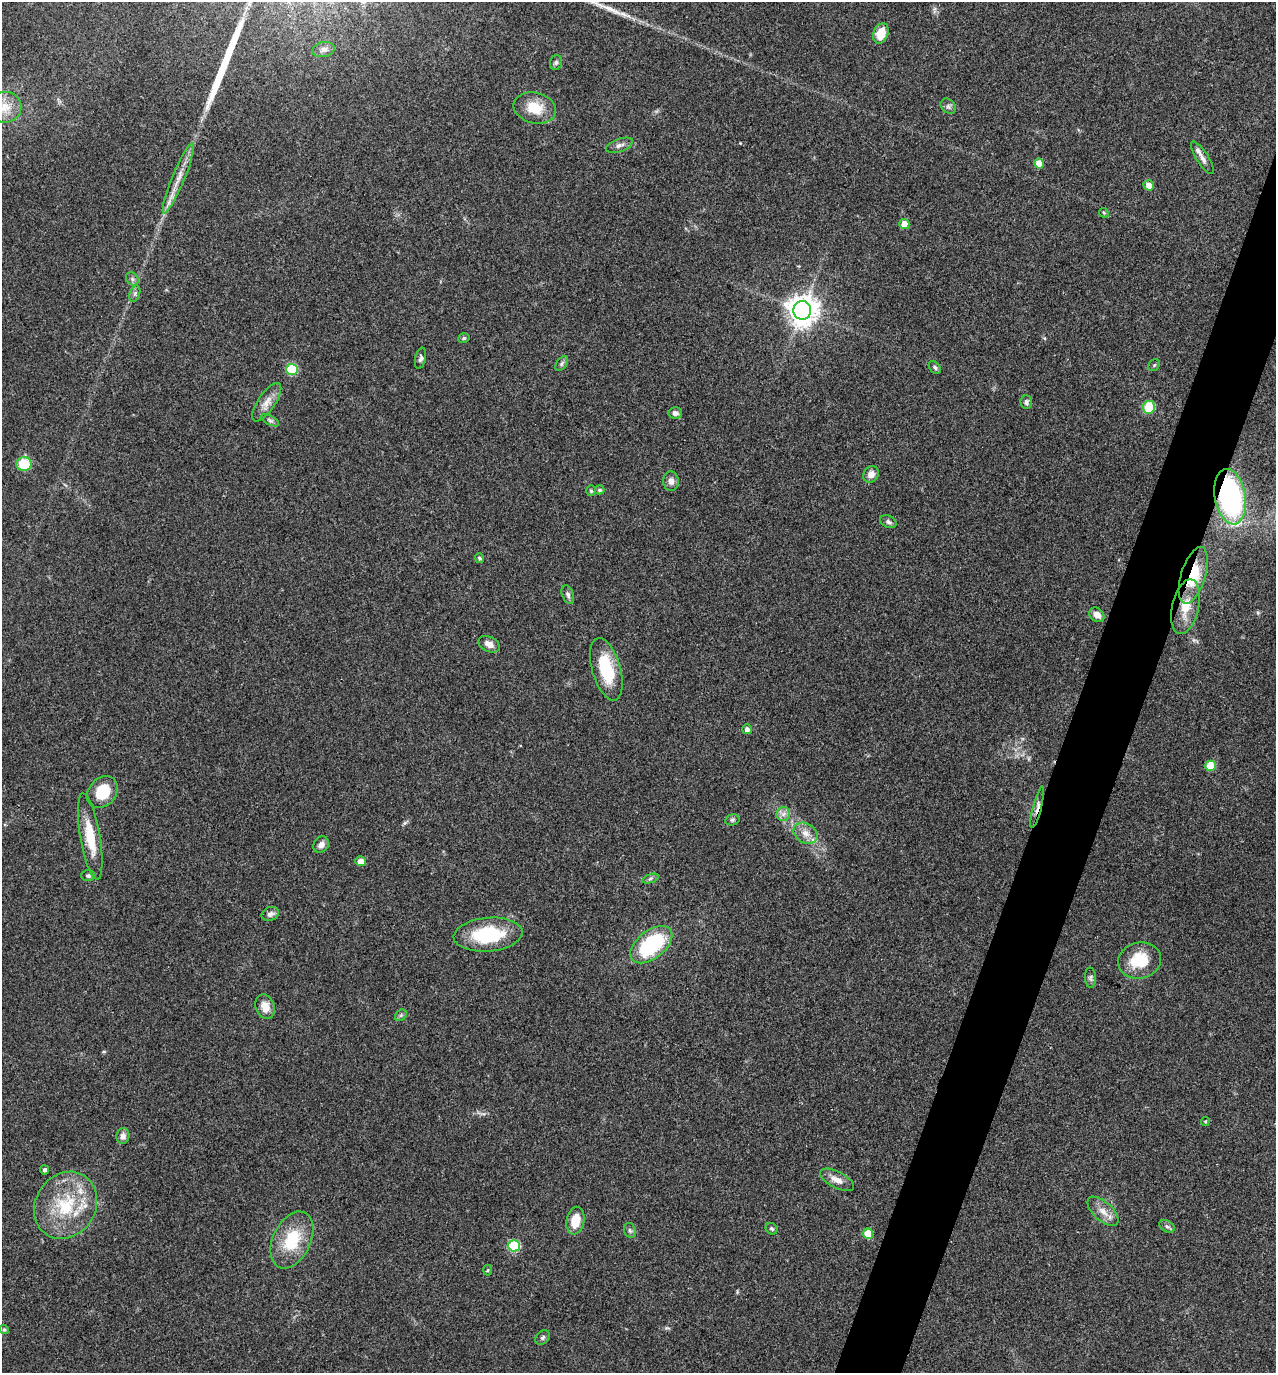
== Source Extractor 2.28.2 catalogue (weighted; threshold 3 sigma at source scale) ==
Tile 10 of 4 x 4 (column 2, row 3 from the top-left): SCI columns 1412-2685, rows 1378-2748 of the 5504 x 5492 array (HDU 1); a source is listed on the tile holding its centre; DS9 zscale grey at full resolution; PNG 1278 x 1375 px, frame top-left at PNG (2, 2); each listed source drawn as its Kron ellipse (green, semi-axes under 4 px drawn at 4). Shown black and unused: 4% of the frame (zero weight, under 3 of 4 exposures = <1% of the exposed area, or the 3 px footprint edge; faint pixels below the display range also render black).
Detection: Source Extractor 2.28.2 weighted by HDU 2 'WHT'; one run over the whole footprint, this tile lists its part. Background 0.0934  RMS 0.006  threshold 0.0269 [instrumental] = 3 sigma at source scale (4.5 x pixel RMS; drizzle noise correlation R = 1.50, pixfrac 1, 0.05/0.05 arcsec/px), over >= 5 px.
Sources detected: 78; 1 long thin detection or spike segment (spike, bleed or trail) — neither listed nor drawn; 1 inside a brighter listed object's ellipse — not listed separately; the other 76 listed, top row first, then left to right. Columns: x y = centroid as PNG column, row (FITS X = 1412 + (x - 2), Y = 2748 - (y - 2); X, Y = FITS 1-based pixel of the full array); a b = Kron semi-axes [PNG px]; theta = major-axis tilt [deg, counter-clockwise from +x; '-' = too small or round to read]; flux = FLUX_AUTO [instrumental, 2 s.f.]
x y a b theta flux
881 33 10 7 69 11
324 49 11 7 13 3
556 62 7 5 74 1.4
948 106 8 6 -45 1.8
5 107 16 15 - 10
535 108 21 15 -13 14
619 145 14 6 19 2.7
1202 158 19 6 -58 3.5
1039 164 5 5 - 8.5
178 178 38 6 68 8.8
1149 185 5 5 - 5.6
1104 213 5 4 - 0.72
904 224 5 5 - 6.9
132 279 7 5 -48 1.6
135 294 8 5 71 1.4
802 310 9 9 - 860
464 338 6 4 17 0.92
421 358 11 5 79 1.6
562 364 8 5 54 1.3
1154 365 6 5 - 0.82
935 367 7 5 -50 1.2
292 369 6 6 - 28
267 402 22 8 56 5.8
1026 402 6 6 - 1.4
1149 407 6 6 - 22
675 413 7 5 -3 2.3
270 420 10 4 -28 1.3
24 464 7 7 - 20
871 474 9 7 51 4.2
671 481 10 7 -88 3.1
600 490 5 4 - 1.1
591 491 5 4 - 0.82
1230 497 28 15 -80 120
888 522 8 6 -27 1.7
480 558 5 4 - 1.3
1193 575 29 12 73 24
568 595 9 5 -68 1.8
1186 607 28 13 77 14
1097 615 8 6 -41 4.7
489 644 11 7 -26 4.1
606 669 32 14 -74 28
747 729 5 5 - 2.5
1211 766 5 5 - 16
102 792 17 13 49 19
1037 807 21 4 75 3.6
783 814 7 6 - 2.4
732 820 7 5 14 1.2
806 833 13 9 -31 5.4
90 836 44 10 -80 18
321 845 9 7 55 3.7
360 861 5 5 - 4.7
88 876 7 5 -1 1.4
650 879 8 4 19 1.2
270 914 9 7 23 2.5
488 935 34 17 5 37
651 945 24 14 38 52
1140 960 22 18 13 21
1090 978 10 5 -87 1.6
265 1007 13 9 -72 6.3
401 1015 6 5 - 1.1
1205 1121 5 4 - 0.67
123 1136 8 6 80 2.8
45 1170 4 4 - 1.5
837 1180 18 8 -28 5.2
66 1205 35 30 58 38
1103 1211 19 9 -42 6.1
575 1221 14 8 78 12
1167 1226 8 5 -29 1.6
772 1229 6 5 - 1.2
630 1230 7 5 -68 1.4
868 1234 5 5 - 12
292 1240 30 19 65 26
514 1246 6 5 - 41
487 1270 5 3 - 0.65
4 1329 5 4 - 0.89
543 1338 8 6 45 1.5
Overlapping masked pixels (flux is a lower limit): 3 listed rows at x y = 1230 497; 1193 575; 1037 807
Isophote crosses this tile's border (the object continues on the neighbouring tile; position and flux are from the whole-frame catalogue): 1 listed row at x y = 5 107